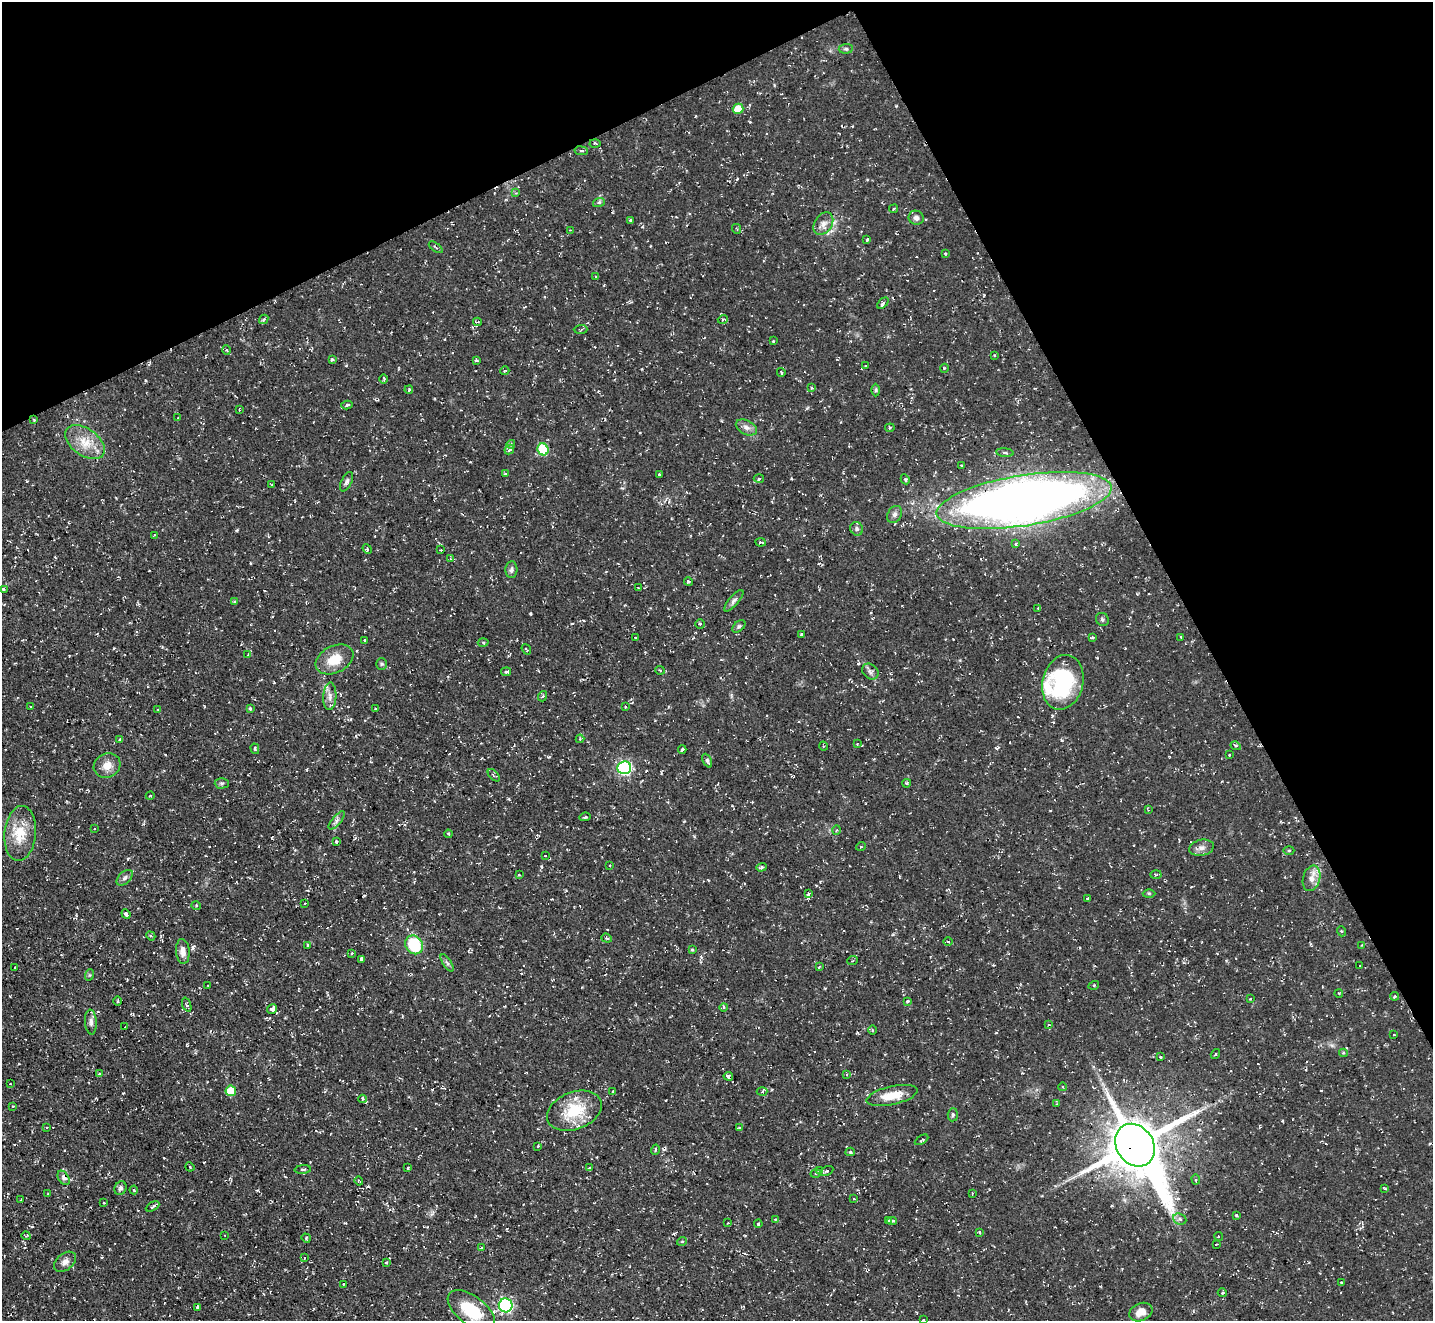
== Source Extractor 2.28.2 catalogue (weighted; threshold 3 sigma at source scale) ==
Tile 3 of 4 x 4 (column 3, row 1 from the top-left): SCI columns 2865-4295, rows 4244-5562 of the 5727 x 5714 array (HDU 1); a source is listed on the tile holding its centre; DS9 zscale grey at full resolution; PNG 1435 x 1323 px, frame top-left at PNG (2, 2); each listed source drawn as its Kron ellipse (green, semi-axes under 4 px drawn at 4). Shown black and unused: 26% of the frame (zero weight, under 2 of 3 exposures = <1% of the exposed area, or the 3 px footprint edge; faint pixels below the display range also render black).
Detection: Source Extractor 2.28.2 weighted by HDU 2 'WHT'; one run over the whole footprint, this tile lists its part. Background 0.0548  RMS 0.0065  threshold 0.0293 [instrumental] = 3 sigma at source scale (4.5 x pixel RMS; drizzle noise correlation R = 1.50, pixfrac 1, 0.05/0.05 arcsec/px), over >= 5 px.
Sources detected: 245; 9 cosmic-ray / hot-pixel residue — neither listed nor drawn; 4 inside a brighter listed object's ellipse — not listed separately; the other 232 listed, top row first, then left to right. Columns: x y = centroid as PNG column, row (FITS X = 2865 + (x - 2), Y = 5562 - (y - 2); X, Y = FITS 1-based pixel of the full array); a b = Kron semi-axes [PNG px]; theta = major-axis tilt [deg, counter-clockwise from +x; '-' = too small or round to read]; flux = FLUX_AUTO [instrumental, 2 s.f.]
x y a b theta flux
846 49 7 5 6 1.3
738 109 5 5 - 11
595 143 5 3 - 0.72
581 151 7 3 -8 1
516 193 4 4 - 0.57
599 202 6 4 18 1
894 209 4 3 - 0.63
916 218 7 7 - 2.5
630 220 3 3 - 0.95
823 224 12 8 57 4.4
737 229 5 3 - 0.62
570 230 3 3 - 0.56
867 240 3 2 - 0.89
436 247 8 2 -36 0.76
945 253 4 2 - 0.56
595 276 4 2 - 0.59
883 303 7 4 46 1.3
264 319 5 4 - 1.4
723 319 5 3 - 0.77
477 322 4 3 - 0.93
581 329 7 3 3 0.76
773 341 3 3 - 0.63
227 350 5 3 - 0.67
994 355 3 3 - 0.69
332 360 4 4 - 1.5
476 360 4 3 - 0.77
866 366 3 2 - 0.64
944 368 4 3 - 0.59
505 371 4 3 - 0.62
781 372 4 3 - 0.98
384 379 5 3 - 0.72
811 388 3 3 - 0.96
409 390 4 3 - 0.94
876 390 6 4 89 0.91
347 405 6 3 13 1.9
239 409 4 3 - 0.69
178 418 3 2 - 0.59
34 420 4 4 - 0.59
746 427 11 7 -27 3.5
890 428 5 3 - 0.86
85 442 22 13 -36 13
511 444 4 4 - 1.7
543 449 6 5 - 32
509 450 5 4 - 1.4
1005 453 9 3 -6 1.1
962 465 4 3 - 0.81
505 474 4 3 - 0.71
659 474 4 3 - 0.83
759 479 5 3 - 0.8
905 479 5 4 - 0.95
347 482 10 5 63 1.8
272 484 3 2 - 0.58
1024 500 88 25 9 810
895 514 9 6 58 2.2
857 529 7 6 - 1.8
154 535 4 2 - 0.47
761 542 5 3 - 1
1016 544 4 3 - 0.95
367 549 5 4 - 0.83
441 550 3 2 - 0.48
450 559 3 3 - 0.91
511 570 8 6 87 2.1
688 582 4 4 - 0.9
638 588 3 2 - 0.61
3 589 3 3 - 0.79
235 601 4 3 - 0.68
734 601 13 5 50 2.3
1038 608 3 3 - 0.64
1102 619 7 6 - 1.4
700 624 5 5 - 1.2
739 626 7 5 41 1.2
801 634 3 3 - 0.77
635 637 3 2 - 0.69
1092 637 4 3 - 0.79
1181 637 4 2 - 0.6
365 640 3 3 - 0.7
483 642 5 3 - 0.88
526 649 6 3 -52 0.91
248 655 4 3 - 0.89
335 659 20 13 27 14
382 664 6 5 - 1
660 670 5 3 - 0.68
870 671 9 7 -37 2.2
506 672 5 3 - 1.1
1063 682 28 20 76 67
330 696 14 6 87 3.9
543 696 5 3 - 0.76
31 707 3 2 - 0.51
625 707 3 3 - 0.61
250 708 4 3 - 0.88
375 708 2 2 - 0.6
158 709 4 2 - 0.61
580 739 4 4 - 0.79
120 740 4 3 - 0.79
857 744 4 2 - 0.52
823 746 4 3 - 0.61
1236 746 5 3 - 0.95
255 749 5 4 - 1.1
682 749 4 3 - 1.4
1229 755 3 2 - 0.49
707 761 7 4 -65 1.3
107 766 14 12 27 7
624 768 7 6 - 110
494 775 7 3 -46 0.94
222 783 7 5 0 1.2
907 783 4 3 - 0.77
150 796 4 3 - 0.5
1148 810 4 4 - 0.53
585 817 6 3 9 0.79
337 820 11 4 50 2.1
94 829 3 2 - 0.53
836 830 5 3 - 0.71
20 833 27 15 85 17
448 834 4 3 - 0.89
336 842 4 3 - 1.3
861 846 5 3 - 0.76
1201 848 12 8 11 3.5
1289 851 5 3 - 0.76
545 856 3 2 - 0.53
610 866 3 2 - 0.81
761 867 5 3 - 1.3
1156 874 5 3 - 0.81
519 875 3 3 - 0.75
125 878 10 5 44 2.1
1311 878 13 8 75 5.3
1149 893 6 4 -1 0.9
808 894 4 3 - 2.7
1088 898 3 3 - 1.1
305 903 2 2 - 0.46
196 905 5 3 - 0.58
126 914 5 3 - 2.8
1341 931 5 3 - 0.61
151 936 5 3 - 0.75
607 938 5 4 - 1
948 942 5 3 - 0.77
308 945 3 3 - 1.2
414 945 10 8 -58 30
1362 945 3 3 - 0.54
692 950 4 3 - 0.84
183 951 12 7 -86 4.5
352 953 3 3 - 0.58
361 959 4 3 - 1.4
852 961 5 3 - 0.6
447 963 10 4 -56 1.5
1360 965 3 2 - 0.44
15 967 3 2 - 0.67
819 967 4 2 - 0.65
89 975 6 3 71 0.81
1094 985 5 3 - 0.73
208 986 3 2 - 0.61
1339 993 4 3 - 0.69
1394 996 4 3 - 0.95
1250 999 3 3 - 0.86
117 1001 5 3 - 0.8
907 1001 4 3 - 0.87
187 1005 7 4 -70 1.2
723 1007 4 4 - 1.4
272 1009 5 4 - 5.4
91 1022 12 6 -86 2.7
1049 1025 4 3 - 0.91
125 1027 3 2 - 0.86
872 1030 4 3 - 0.63
1394 1035 3 2 - 0.51
1343 1053 4 4 - 0.79
1215 1054 5 4 - 0.81
1160 1057 3 2 - 0.77
100 1074 4 3 - 2.3
847 1074 4 2 - 0.5
728 1076 5 3 - 3.5
10 1084 3 2 - 0.75
1063 1087 4 3 - 0.66
231 1091 5 5 - 17
613 1091 3 3 - 1.1
762 1092 5 3 - 1
892 1095 26 9 13 14
363 1099 4 3 - 1.9
1057 1104 4 3 - 0.67
13 1106 3 2 - 0.55
574 1111 28 18 21 26
953 1115 7 5 86 1.3
47 1128 4 3 - 0.86
739 1128 4 2 - 0.66
922 1140 7 2 31 0.99
1135 1145 22 18 -55 3700
538 1146 3 2 - 0.73
655 1150 5 3 - 0.92
850 1152 4 4 - 1
190 1167 5 3 - 0.65
408 1168 3 2 - 0.82
590 1168 4 2 - 0.67
303 1169 8 3 4 1.2
820 1171 4 3 - 1.9
827 1171 7 4 27 1.2
816 1173 5 3 - 0.59
64 1178 8 5 -58 2.4
1196 1179 5 4 - 1.1
359 1181 4 3 - 0.81
120 1188 7 6 - 2.2
1385 1189 4 3 - 0.89
134 1190 4 4 - 0.68
972 1193 3 2 - 0.52
47 1194 3 2 - 0.5
21 1199 2 2 - 0.47
854 1199 3 2 - 0.5
103 1203 3 2 - 0.99
153 1206 7 3 29 1.5
1236 1215 3 3 - 0.86
775 1219 3 2 - 0.48
1180 1219 7 5 -23 1.8
889 1221 4 3 - 1.5
892 1221 5 3 - 1.5
728 1223 3 2 - 0.63
758 1224 4 3 - 0.98
979 1232 3 3 - 0.81
225 1235 2 2 - 0.48
26 1236 4 3 - 0.71
1218 1236 4 4 - 0.85
306 1238 5 3 - 0.9
682 1241 5 3 - 0.65
1217 1244 3 2 - 0.46
482 1247 3 2 - 0.53
304 1258 3 2 - 0.57
65 1262 12 8 39 3.6
386 1263 3 2 - 0.66
1341 1282 3 2 - 0.55
343 1284 3 2 - 0.53
1222 1293 4 4 - 1
506 1305 7 7 - 100
198 1307 4 3 - 1.2
471 1310 28 14 -37 29
1141 1312 12 8 23 6.3
923 1320 3 3 - 0.78
Overlapping masked pixels (flux is a lower limit): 2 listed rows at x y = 728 1076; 1135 1145
Isophote crosses this tile's border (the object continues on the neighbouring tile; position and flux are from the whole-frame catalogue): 1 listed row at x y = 923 1320
Unlisted compact peaks at least as high as the median listed source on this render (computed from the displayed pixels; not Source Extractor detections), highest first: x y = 1062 740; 541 866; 237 530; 896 106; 807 408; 694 836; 737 179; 548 757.